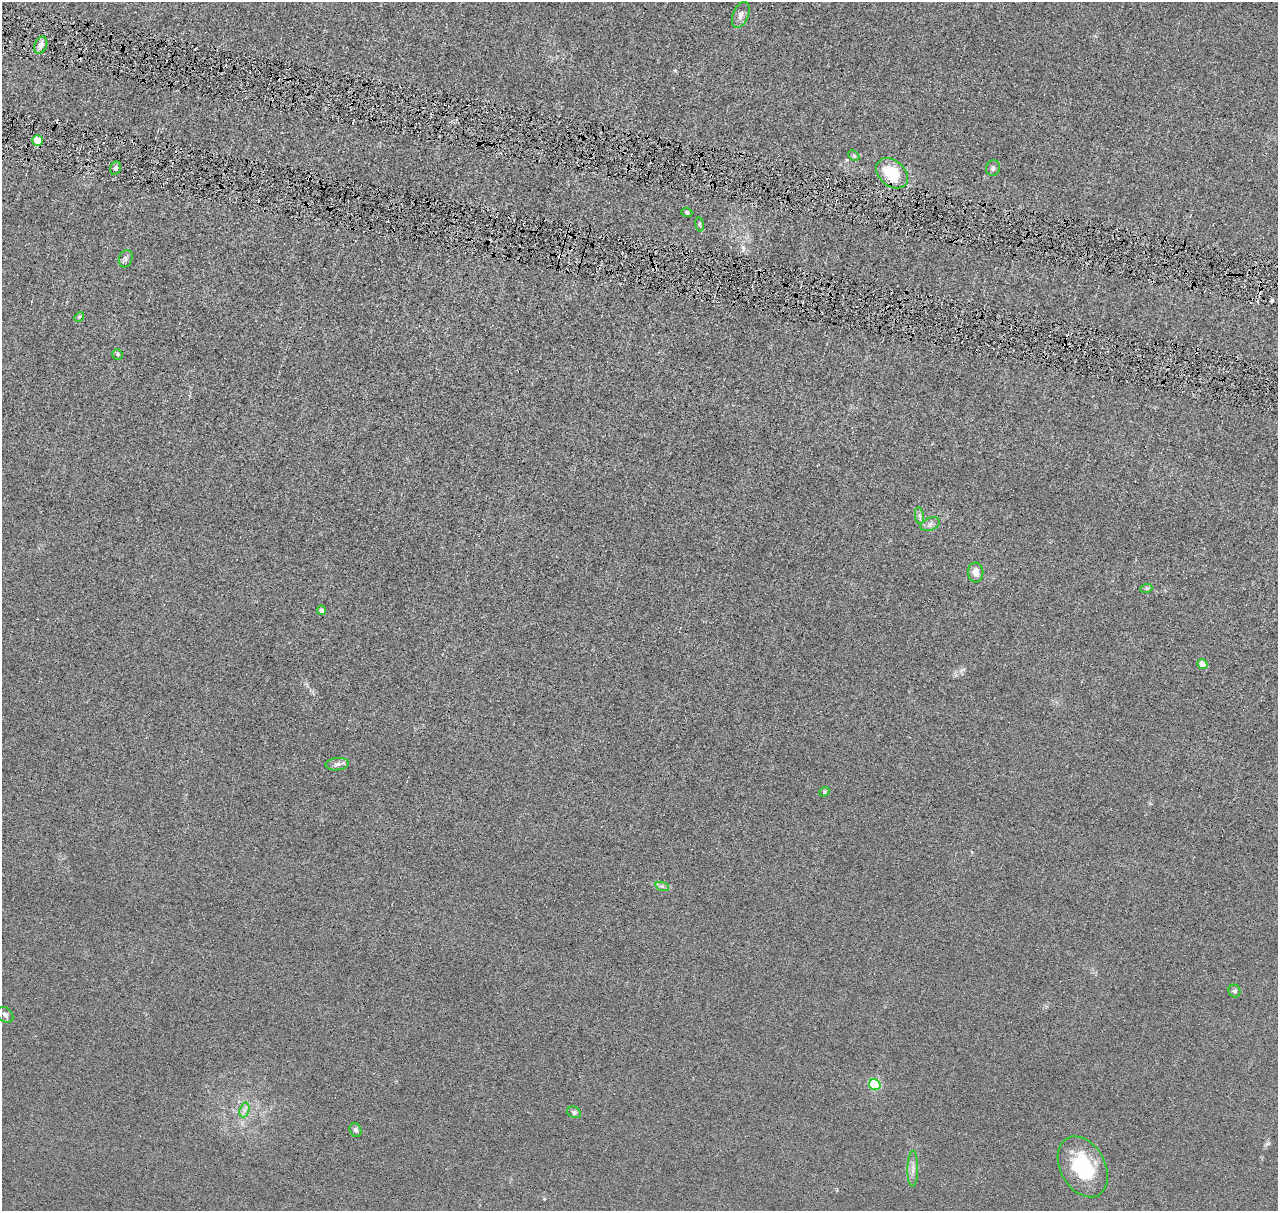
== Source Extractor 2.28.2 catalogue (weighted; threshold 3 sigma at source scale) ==
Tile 11 of 4 x 4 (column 3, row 3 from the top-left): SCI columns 2571-3846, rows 1462-2670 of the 5140 x 5218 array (HDU 1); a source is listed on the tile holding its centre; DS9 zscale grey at full resolution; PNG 1280 x 1213 px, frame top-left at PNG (2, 2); each listed source drawn as its Kron ellipse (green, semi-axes under 4 px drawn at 4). Shown black and unused: <1% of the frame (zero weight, under 4 of 8 exposures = <1% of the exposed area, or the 3 px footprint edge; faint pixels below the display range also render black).
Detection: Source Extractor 2.28.2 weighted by HDU 2 'WHT'; one run over the whole footprint, this tile lists its part. Background 0.0119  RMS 0.0042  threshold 0.0172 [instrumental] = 3 sigma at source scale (4.09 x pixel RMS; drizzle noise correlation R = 1.36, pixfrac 0.8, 0.05/0.05 arcsec/px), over >= 5 px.
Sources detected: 30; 1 cosmic-ray / hot-pixel residue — neither listed nor drawn; the other 29 listed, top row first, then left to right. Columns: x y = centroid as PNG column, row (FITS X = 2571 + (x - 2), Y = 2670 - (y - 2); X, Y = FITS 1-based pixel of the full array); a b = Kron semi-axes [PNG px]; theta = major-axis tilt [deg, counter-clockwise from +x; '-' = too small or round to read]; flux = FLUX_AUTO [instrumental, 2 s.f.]
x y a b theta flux
741 15 14 7 68 2.1
41 45 9 6 67 2.2
37 140 5 5 - 5.3
854 156 6 4 -45 0.57
115 168 7 5 75 1.1
993 168 8 7 - 1
892 173 18 13 -39 16
687 212 5 4 - 0.86
700 224 7 4 -82 0.56
126 259 9 6 69 1.2
79 317 5 4 - 0.46
117 354 5 5 - 0.75
919 516 8 4 -81 0.93
930 524 10 6 22 1.4
975 572 10 8 -87 3.3
1146 589 6 4 19 0.56
321 610 5 4 - 1.2
1202 664 5 4 - 4.4
337 764 11 6 6 1.5
824 792 5 4 - 0.57
662 886 7 4 -19 0.85
1235 991 6 6 - 0.89
5 1015 9 6 -45 1.4
875 1085 6 5 - 38
244 1110 8 4 71 1.2
574 1112 7 5 -27 0.77
356 1130 7 5 -68 0.95
1083 1167 32 22 -61 25
913 1169 18 5 89 2.2